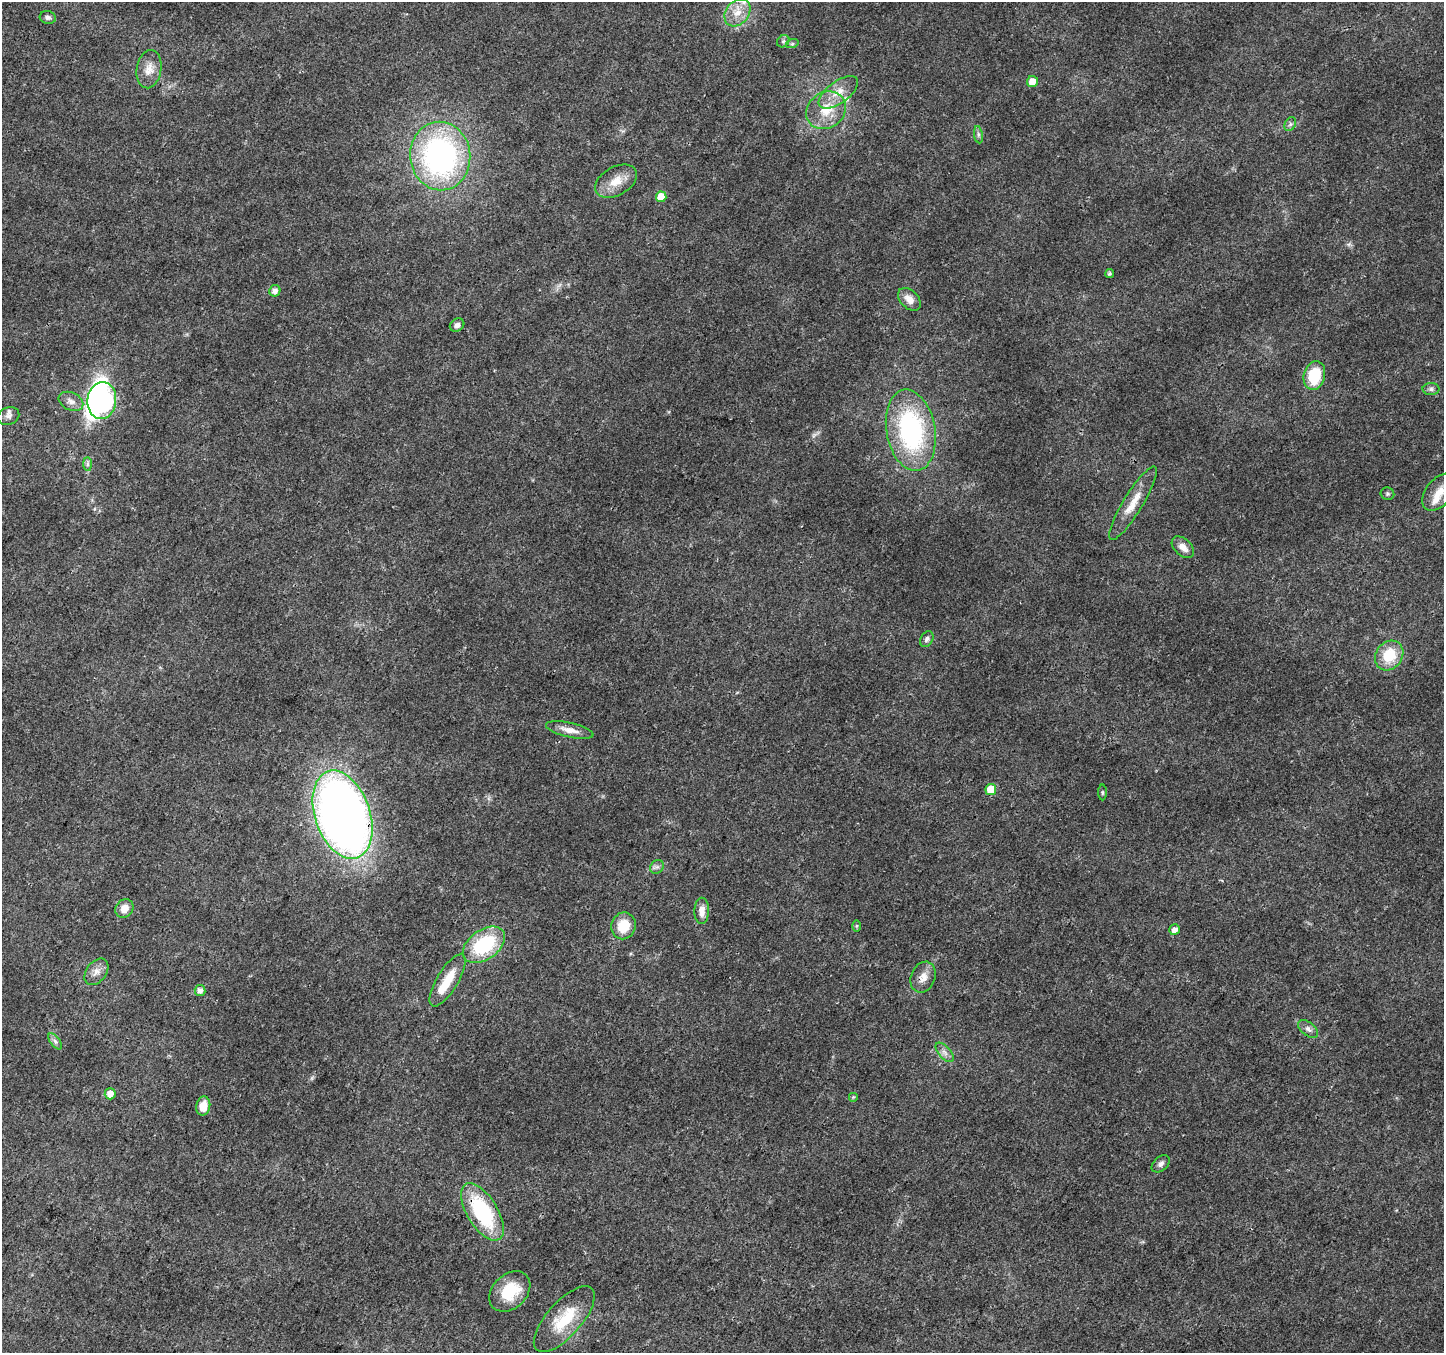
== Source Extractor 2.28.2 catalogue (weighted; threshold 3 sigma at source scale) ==
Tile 7 of 4 x 4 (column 3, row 2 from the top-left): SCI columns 2893-4334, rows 2970-4320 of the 5777 x 5873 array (HDU 1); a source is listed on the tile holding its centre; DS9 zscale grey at full resolution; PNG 1446 x 1355 px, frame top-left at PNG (2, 2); each listed source drawn as its Kron ellipse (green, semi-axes under 4 px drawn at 4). Shown black and unused: <1% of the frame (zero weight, under 3 of 4 exposures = <1% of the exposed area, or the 3 px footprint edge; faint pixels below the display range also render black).
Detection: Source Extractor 2.28.2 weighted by HDU 2 'WHT'; one run over the whole footprint, this tile lists its part. Background 0.0298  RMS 0.0024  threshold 0.0108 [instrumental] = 3 sigma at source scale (4.5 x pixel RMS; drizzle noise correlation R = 1.50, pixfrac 1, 0.0396/0.0396 arcsec/px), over >= 5 px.
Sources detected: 61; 1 too faint to see at this stretch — neither listed nor drawn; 5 inside a brighter listed object's ellipse — not listed separately; the other 55 listed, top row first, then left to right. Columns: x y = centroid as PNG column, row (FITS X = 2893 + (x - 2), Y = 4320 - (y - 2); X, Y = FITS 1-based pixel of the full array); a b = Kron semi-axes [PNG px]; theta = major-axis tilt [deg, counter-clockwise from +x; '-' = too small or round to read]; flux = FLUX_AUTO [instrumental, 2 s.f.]
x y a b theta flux
737 13 15 11 51 3.5
48 17 8 6 -16 0.71
783 41 7 5 44 0.52
792 44 6 4 18 0.38
149 69 19 12 81 3
1032 82 5 5 - 2.6
838 92 23 11 36 3.8
826 110 21 17 36 6.3
1290 124 7 5 59 0.58
978 135 9 4 -82 0.55
440 156 34 30 -83 62
616 181 22 14 29 4.1
661 197 5 5 - 4.2
1109 274 4 4 - 0.38
275 291 6 5 - 1.3
909 299 13 9 -45 2.1
457 325 7 6 - 0.92
1314 376 14 10 75 10
1431 389 8 6 -1 0.73
102 400 18 14 84 120
71 401 13 8 -25 1.6
8 416 11 8 20 1
911 430 41 24 -80 38
88 464 7 4 -89 0.52
1439 492 21 13 50 3.5
1387 494 7 6 - 0.52
1133 503 42 9 58 4.9
1183 547 13 8 -42 2
927 639 8 6 59 0.72
1389 655 16 13 53 7.9
570 730 24 7 -13 2.5
991 789 5 5 - 5.6
1102 792 8 4 -90 0.33
343 815 46 27 -71 210
657 867 7 6 - 0.7
124 908 10 8 49 2.3
702 911 13 7 89 1.9
623 926 13 12 - 5.6
857 926 6 4 89 0.28
1174 930 5 5 - 1.5
484 945 23 14 35 17
96 972 15 10 52 1.8
923 977 16 12 68 2.4
448 980 30 10 59 5.4
200 990 6 5 - 1.2
1308 1029 11 6 -39 1
55 1041 9 4 -54 0.7
945 1052 12 6 -49 1.1
110 1094 5 5 - 2.1
853 1097 5 5 - 0.26
203 1106 9 7 78 2.8
1161 1164 10 7 40 0.88
482 1212 32 15 -58 22
510 1291 23 17 43 8.4
564 1319 41 17 48 10
Overlapping masked pixels (flux is a lower limit): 3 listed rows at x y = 343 815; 923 977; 482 1212